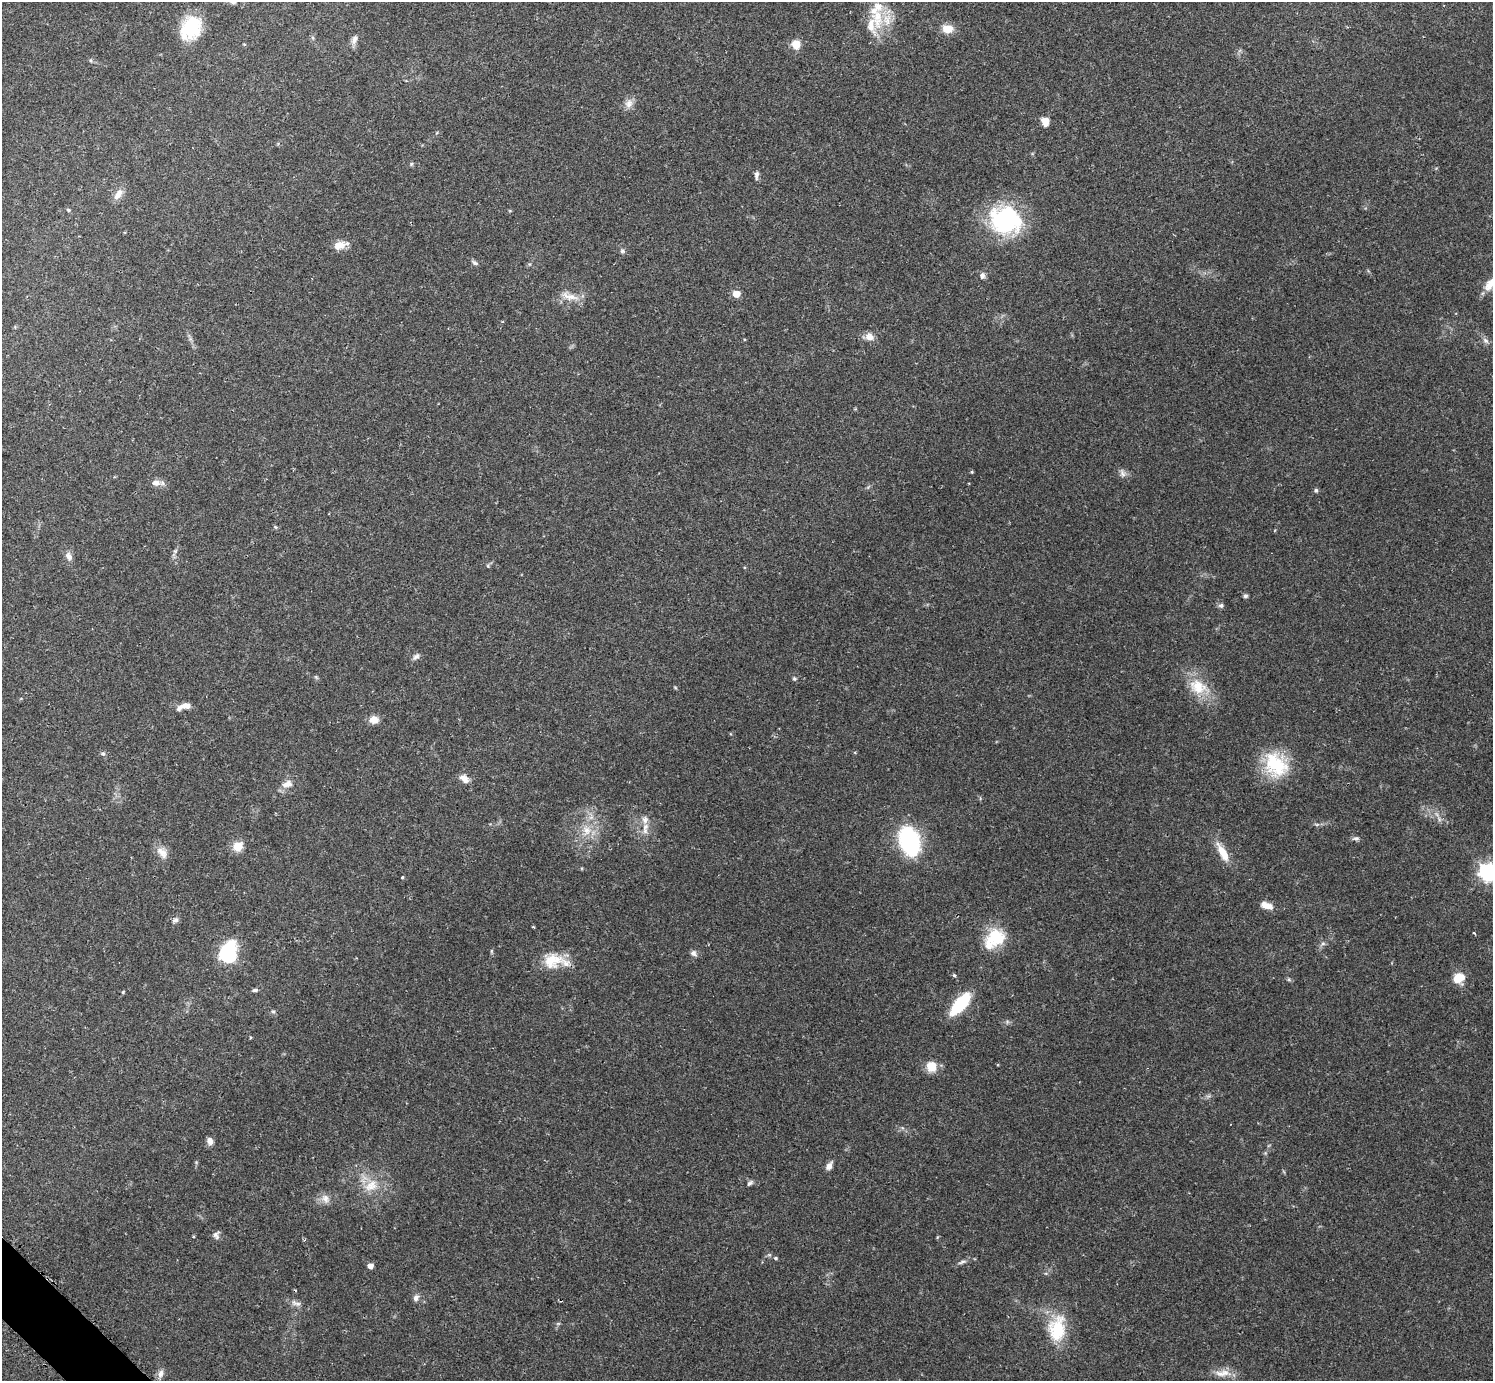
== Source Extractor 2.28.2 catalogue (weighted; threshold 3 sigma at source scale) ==
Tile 7 of 4 x 4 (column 3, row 2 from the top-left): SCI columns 3010-4500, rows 2948-4326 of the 6041 x 6040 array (HDU 1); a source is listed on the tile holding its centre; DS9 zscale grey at full resolution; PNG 1495 x 1383 px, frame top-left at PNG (2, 2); no overlay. Shown black and unused: <1% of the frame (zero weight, under 2 of 3 exposures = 2% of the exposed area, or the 3 px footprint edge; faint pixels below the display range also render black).
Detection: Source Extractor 2.28.2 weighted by HDU 2 'WHT'; one run over the whole footprint, this tile lists its part. Background 0.079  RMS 0.0056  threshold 0.0251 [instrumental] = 3 sigma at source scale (4.5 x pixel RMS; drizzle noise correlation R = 1.50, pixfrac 1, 0.05/0.05 arcsec/px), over >= 5 px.
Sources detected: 95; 6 inside a brighter listed object's ellipse — not listed separately; the other 89 listed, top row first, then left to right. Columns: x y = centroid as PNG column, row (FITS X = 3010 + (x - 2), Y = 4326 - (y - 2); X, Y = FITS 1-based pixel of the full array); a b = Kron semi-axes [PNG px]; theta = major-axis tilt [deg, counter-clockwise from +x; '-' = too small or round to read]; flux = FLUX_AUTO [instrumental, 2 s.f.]
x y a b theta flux
877 18 35 14 -87 18
191 28 26 20 64 27
947 29 12 9 -7 7.1
313 38 6 4 -71 0.79
354 39 13 7 77 2.7
244 44 4 4 - 0.56
796 44 11 9 -76 6
91 60 5 4 - 0.63
629 104 14 10 71 3.8
1045 122 8 7 - 5.8
411 164 6 5 - 0.89
756 175 11 5 87 1.8
118 194 17 9 56 4.4
68 210 6 4 -22 0.75
1006 220 34 28 -14 64
340 245 19 9 17 5.5
622 251 6 6 - 1.2
475 263 9 5 -32 1.4
982 276 8 6 81 2
1492 283 25 11 40 9.3
736 294 5 5 - 11
570 296 26 9 -13 6.3
869 337 11 9 -28 4.2
1485 341 10 6 -45 1.8
972 472 4 4 - 0.59
1123 473 11 7 -57 2.4
156 483 13 8 0 3.6
1316 490 6 5 - 1.1
275 527 5 5 - 0.65
175 551 6 5 - 0.98
69 556 11 8 -70 2.9
488 566 5 4 - 0.67
1245 596 6 5 - 1.1
1221 605 6 5 - 1.7
416 657 11 7 45 1.9
316 677 6 4 -44 0.77
794 679 6 5 - 0.88
675 687 6 3 -20 0.58
1198 687 29 18 -25 16
186 706 10 7 3 3.6
374 720 11 9 -2 4.7
103 754 6 5 - 1
1276 765 35 26 -57 30
464 779 13 9 -39 3.8
287 784 17 10 20 4.6
1439 819 8 4 -54 1.5
1317 824 7 4 18 0.91
645 827 11 9 60 4.2
586 830 15 12 -69 7.9
1356 838 9 6 -2 1.5
909 841 21 13 -72 89
238 846 5 5 - 25
162 853 18 11 -49 5.2
1223 853 27 9 -61 9.7
1488 872 7 7 - 220
402 877 3 3 - 1
1266 905 15 8 -17 5
175 920 9 6 27 1.7
1474 933 4 2 - 0.56
996 937 23 21 5 19
1323 943 7 4 0 1
491 951 6 4 90 0.72
694 953 8 8 - 2.1
228 954 11 8 77 100
552 961 26 19 9 15
954 975 4 3 - 1
1459 978 12 11 - 8.7
1289 980 7 4 -19 0.82
255 990 7 4 0 1.2
123 992 5 3 - 0.51
960 1004 25 10 49 31
273 1012 6 4 -1 0.84
250 1037 4 3 - 0.51
932 1066 11 10 - 9
210 1141 9 6 -67 3.1
829 1166 8 6 59 3.3
750 1183 9 5 38 1.3
371 1186 22 14 30 11
325 1199 13 11 -48 4
216 1235 10 7 -72 2.1
193 1237 3 3 - 0.81
775 1258 5 4 - 0.79
962 1262 12 4 19 1.7
370 1266 4 4 - 4.1
416 1298 9 6 65 2.3
296 1303 16 6 -18 2.7
1057 1329 34 23 83 24
161 1374 11 8 72 3
1220 1374 17 8 -17 4.9
Isophote crosses this tile's border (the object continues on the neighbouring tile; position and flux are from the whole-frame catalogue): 2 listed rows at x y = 1492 283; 1488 872